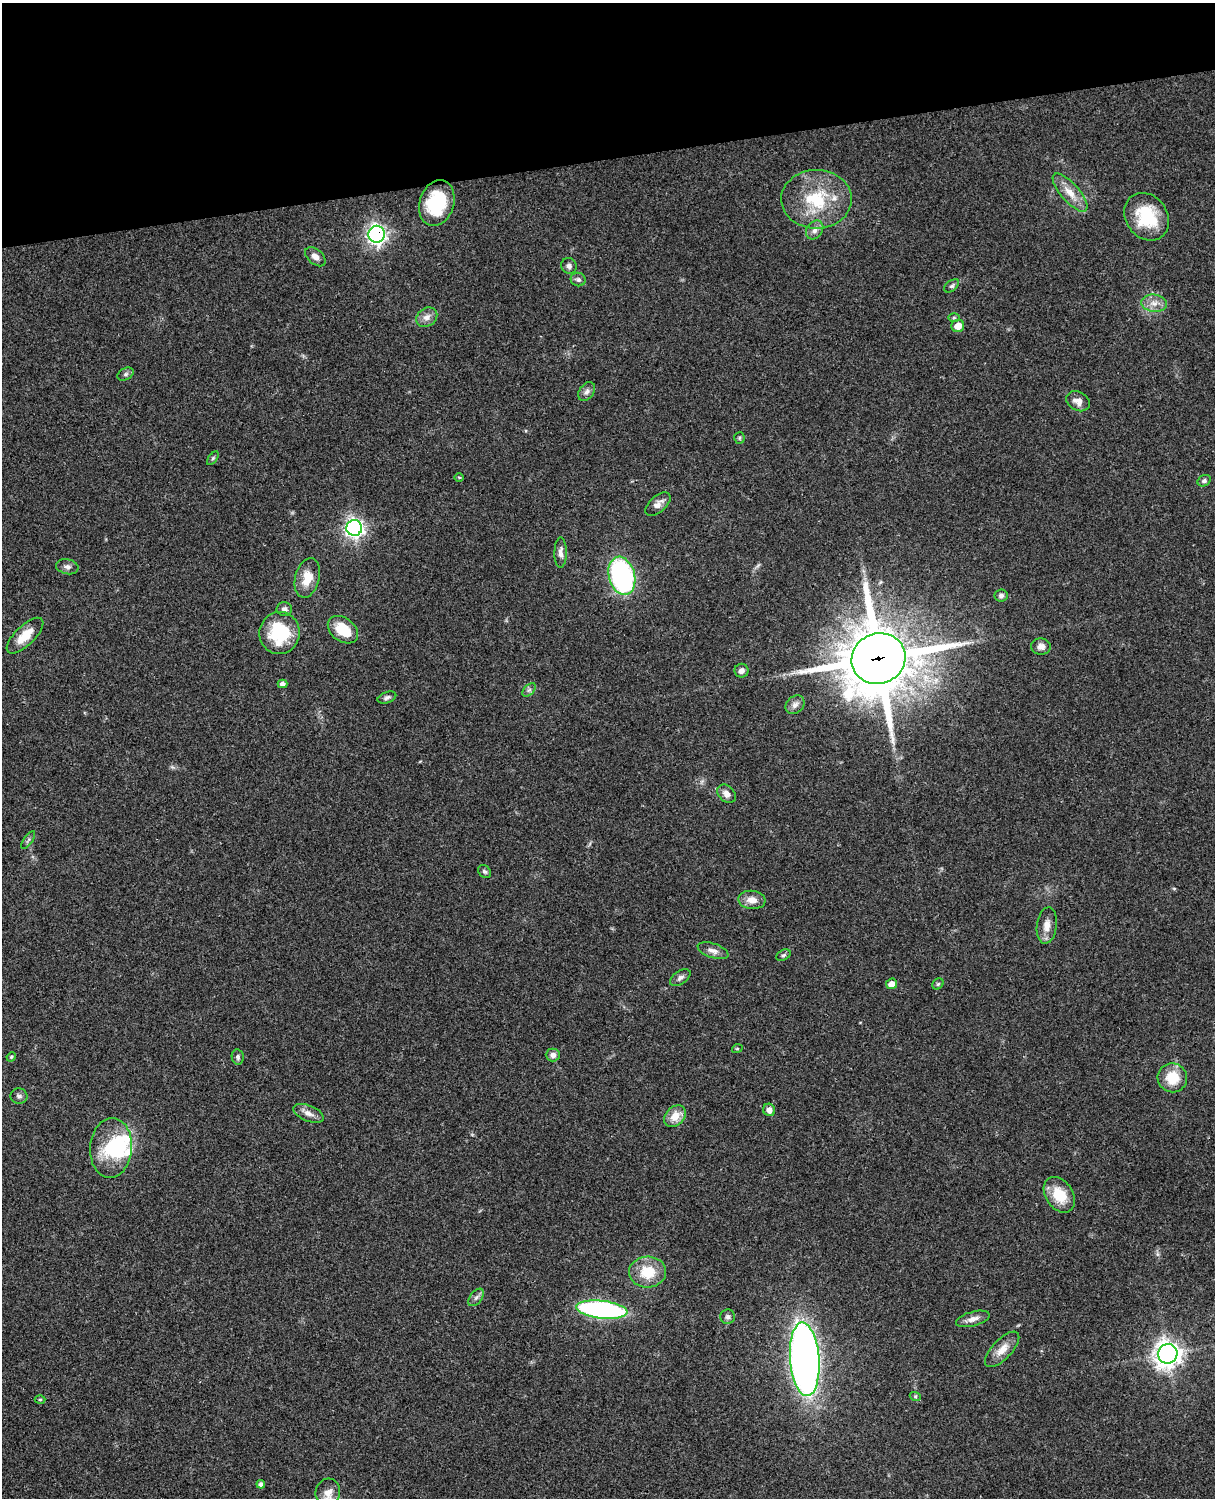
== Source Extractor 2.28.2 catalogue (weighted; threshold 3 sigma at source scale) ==
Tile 3 of 4 x 3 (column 3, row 1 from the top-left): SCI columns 2546-3758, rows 3268-4763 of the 5089 x 4928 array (HDU 1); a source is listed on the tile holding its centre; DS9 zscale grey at full resolution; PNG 1217 x 1500 px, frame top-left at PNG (2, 3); each listed source drawn as its Kron ellipse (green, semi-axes under 4 px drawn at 4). Shown black and unused: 10% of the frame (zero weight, under 3 of 4 exposures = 6% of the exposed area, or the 3 px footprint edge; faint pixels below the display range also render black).
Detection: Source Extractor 2.28.2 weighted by HDU 2 'WHT'; one run over the whole footprint, this tile lists its part. Background 0.0756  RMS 0.0057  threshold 0.0259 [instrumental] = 3 sigma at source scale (4.5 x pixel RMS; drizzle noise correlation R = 1.50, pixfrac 1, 0.05/0.05 arcsec/px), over >= 5 px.
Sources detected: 76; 1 inside a brighter object's white glare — neither listed nor drawn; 3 inside a brighter listed object's ellipse — not listed separately; the other 72 listed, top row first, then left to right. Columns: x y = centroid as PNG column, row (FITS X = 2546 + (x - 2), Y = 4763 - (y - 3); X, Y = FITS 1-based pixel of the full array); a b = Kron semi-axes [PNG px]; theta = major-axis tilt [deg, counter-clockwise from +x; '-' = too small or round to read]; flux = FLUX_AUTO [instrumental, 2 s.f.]
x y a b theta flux
1070 193 24 9 -49 8.1
816 199 35 29 1 33
437 203 23 17 73 30
1147 217 25 21 -54 28
815 230 10 7 56 2.9
377 234 8 8 - 230
315 257 12 7 -41 3.7
569 266 8 7 - 1.9
578 279 7 6 - 1.5
952 286 8 5 37 1.3
1154 303 13 8 -6 4.7
427 317 11 9 36 3.7
954 318 6 4 0 0.93
958 326 6 6 - 6.6
126 374 8 5 28 1.5
587 392 10 7 54 2.3
1078 401 12 9 -28 4.2
739 438 6 5 - 0.86
213 458 8 4 54 0.89
459 477 5 3 - 0.56
1204 481 7 5 28 1.4
658 504 15 8 41 3.6
354 528 8 8 - 230
561 553 15 6 89 3
67 567 11 7 -11 2.3
622 576 19 13 -75 110
307 578 20 12 76 10
1001 595 6 6 - 1.9
284 609 8 7 - 2.1
343 630 17 11 -37 14
280 633 21 20 - 31
25 636 23 9 44 11
1041 646 10 8 -3 3.1
878 659 27 25 22 4000
741 671 7 7 - 3
282 684 5 4 - 2.1
529 690 8 5 44 1.5
387 697 9 5 20 1.6
795 705 10 8 42 2.5
727 794 10 8 -45 3.7
28 840 10 4 54 1.2
485 871 7 5 -42 1.3
752 900 13 9 -6 5.5
1047 926 18 10 83 5.5
713 951 16 7 -18 3.4
783 955 8 5 27 1.2
680 978 11 6 35 2.2
892 984 6 5 - 4.2
938 984 6 5 - 0.88
737 1049 5 3 - 0.53
553 1055 7 6 - 2.6
11 1057 5 3 - 0.57
238 1057 7 6 - 1.3
1172 1078 15 14 - 14
19 1096 8 7 - 1.9
769 1110 6 6 - 3.5
308 1113 16 8 -22 3.9
675 1116 12 9 47 7.4
111 1148 30 21 85 30
1059 1195 19 13 -57 15
648 1272 18 15 2 16
476 1297 10 6 52 2
602 1310 26 8 -6 130
728 1317 7 7 - 1.6
973 1319 17 7 15 3.9
1002 1349 22 9 46 7
1168 1354 10 9 - 520
805 1359 37 14 -86 400
915 1396 6 3 -19 0.77
40 1399 5 3 - 0.63
261 1484 4 4 - 1.8
328 1492 14 12 75 5
Overlapping masked pixels (flux is a lower limit): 2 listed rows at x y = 377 234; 878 659